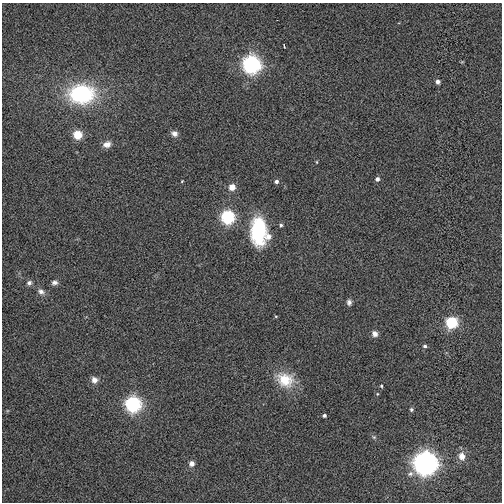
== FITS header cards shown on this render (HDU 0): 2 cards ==
NAXIS1  =                  500
NAXIS2  =                  500

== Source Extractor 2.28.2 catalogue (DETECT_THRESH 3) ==
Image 500 x 500 px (HDU 0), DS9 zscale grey, 1 PNG px = 1 image px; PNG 504 x 504 px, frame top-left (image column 1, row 500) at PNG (2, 3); no overlay
Background 0.011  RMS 0.15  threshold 0.443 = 3 sigma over >= 5 px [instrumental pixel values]
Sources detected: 36; all 36 listed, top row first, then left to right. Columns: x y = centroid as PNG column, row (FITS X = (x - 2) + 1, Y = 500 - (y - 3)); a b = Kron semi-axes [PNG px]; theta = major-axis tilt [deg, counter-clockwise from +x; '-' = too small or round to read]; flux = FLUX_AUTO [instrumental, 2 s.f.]
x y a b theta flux
284 46 4 2 - 8.9
251 64 8 8 - 3000
438 82 4 4 - 47
81 94 23 17 0 1200
174 133 8 6 -24 49
77 135 5 5 - 340
107 144 10 8 20 65
317 162 5 3 - 8.2
377 179 5 4 - 34
182 181 4 2 - 7.5
276 181 5 4 - 30
232 187 5 5 - 140
227 217 7 7 - 1300
281 225 4 4 - 21
258 231 28 15 -89 720
268 237 6 6 - 60
54 282 7 6 - 34
29 283 7 6 - 31
41 291 10 7 -34 46
349 302 7 5 -80 32
276 316 5 3 - 9.6
451 322 6 6 - 850
375 334 7 6 - 50
425 346 4 4 - 23
94 380 8 7 - 59
285 380 23 18 -24 280
381 386 4 3 - 11
377 394 5 3 - 8.5
133 404 7 7 - 2200
411 409 5 5 - 16
324 416 4 3 - 22
374 437 6 5 - 15
462 456 10 8 -75 84
192 463 5 5 - 64
425 463 9 9 - 8300
410 474 8 6 24 33